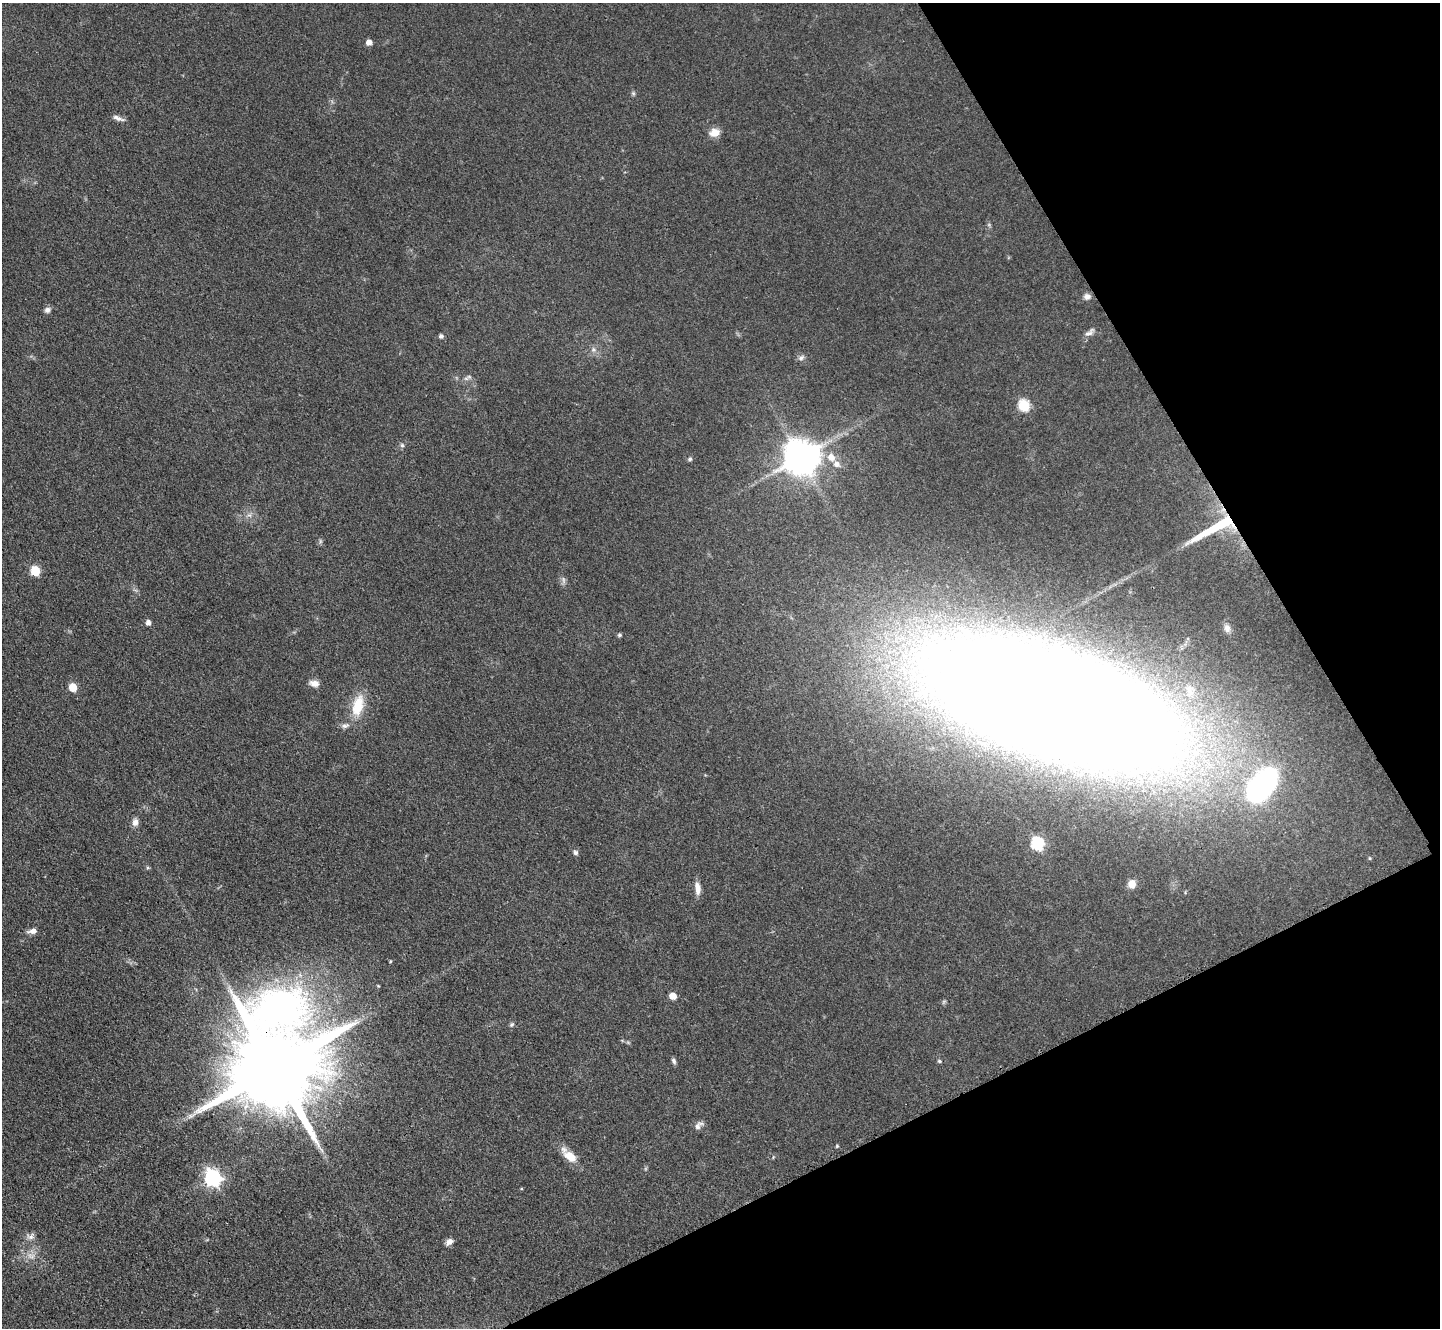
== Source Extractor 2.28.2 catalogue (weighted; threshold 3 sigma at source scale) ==
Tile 12 of 4 x 4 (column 4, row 3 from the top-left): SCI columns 4342-5779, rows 1791-3116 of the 5954 x 5981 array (HDU 1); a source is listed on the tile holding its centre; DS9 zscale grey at full resolution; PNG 1442 x 1330 px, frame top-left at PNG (2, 3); no overlay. Shown black and unused: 24% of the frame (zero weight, under 3 of 4 exposures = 3% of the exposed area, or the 3 px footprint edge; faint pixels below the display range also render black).
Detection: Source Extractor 2.28.2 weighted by HDU 2 'WHT'; one run over the whole footprint, this tile lists its part. Background 0.0721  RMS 0.0063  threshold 0.0282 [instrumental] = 3 sigma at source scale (4.5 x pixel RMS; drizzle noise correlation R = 1.50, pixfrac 1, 0.05/0.05 arcsec/px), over >= 5 px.
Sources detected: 54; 1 too faint to see at this stretch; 1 inside a brighter object's white glare — not listed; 3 inside a brighter listed object's ellipse — not listed separately; the other 49 listed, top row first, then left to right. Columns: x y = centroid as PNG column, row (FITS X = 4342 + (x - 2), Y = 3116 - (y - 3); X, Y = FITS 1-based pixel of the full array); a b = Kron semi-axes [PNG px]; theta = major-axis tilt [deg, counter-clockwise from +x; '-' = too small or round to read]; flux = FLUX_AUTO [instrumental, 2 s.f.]
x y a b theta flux
369 42 5 5 - 4.8
633 93 6 4 -46 0.98
118 118 17 5 -21 2.8
715 133 12 9 12 6.4
1087 296 8 7 - 2.6
47 310 8 7 - 2.2
1089 332 16 6 39 2.8
441 336 6 5 - 1.5
593 350 8 6 -70 2
801 358 9 6 39 2
467 378 14 5 30 2
1024 405 6 6 - 57
402 445 6 5 - 1.1
800 457 11 11 - 1400
831 457 10 8 -52 5.4
690 459 6 5 - 1.2
1216 527 53 8 28 41
320 541 7 4 -72 0.99
35 571 6 5 - 33
563 579 9 3 85 1.5
148 623 5 5 - 3.2
1227 628 11 8 -75 3.3
619 635 5 5 - 1
314 683 12 7 -12 3.9
73 687 5 5 - 18
1051 704 200 72 -16 2900
358 706 29 14 77 18
1262 785 33 18 53 160
135 822 10 8 88 3
1037 844 6 6 - 73
576 852 6 5 - 1.7
147 868 5 5 - 0.94
1132 884 8 8 - 6.2
697 888 16 7 -85 4.9
32 931 12 6 9 3.3
390 961 5 3 - 0.57
378 986 4 3 - 0.56
673 996 5 5 - 9.2
511 1025 7 4 45 1
674 1061 8 5 -65 1.5
939 1061 6 4 -17 0.95
275 1067 28 24 67 15000
192 1115 12 4 20 2.5
698 1125 13 7 40 2.9
837 1146 4 4 - 0.65
570 1157 18 10 -37 9.9
213 1178 7 6 - 190
30 1236 11 8 27 2.9
449 1242 10 7 34 2.9
Overlapping masked pixels (flux is a lower limit): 2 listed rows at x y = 1216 527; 275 1067